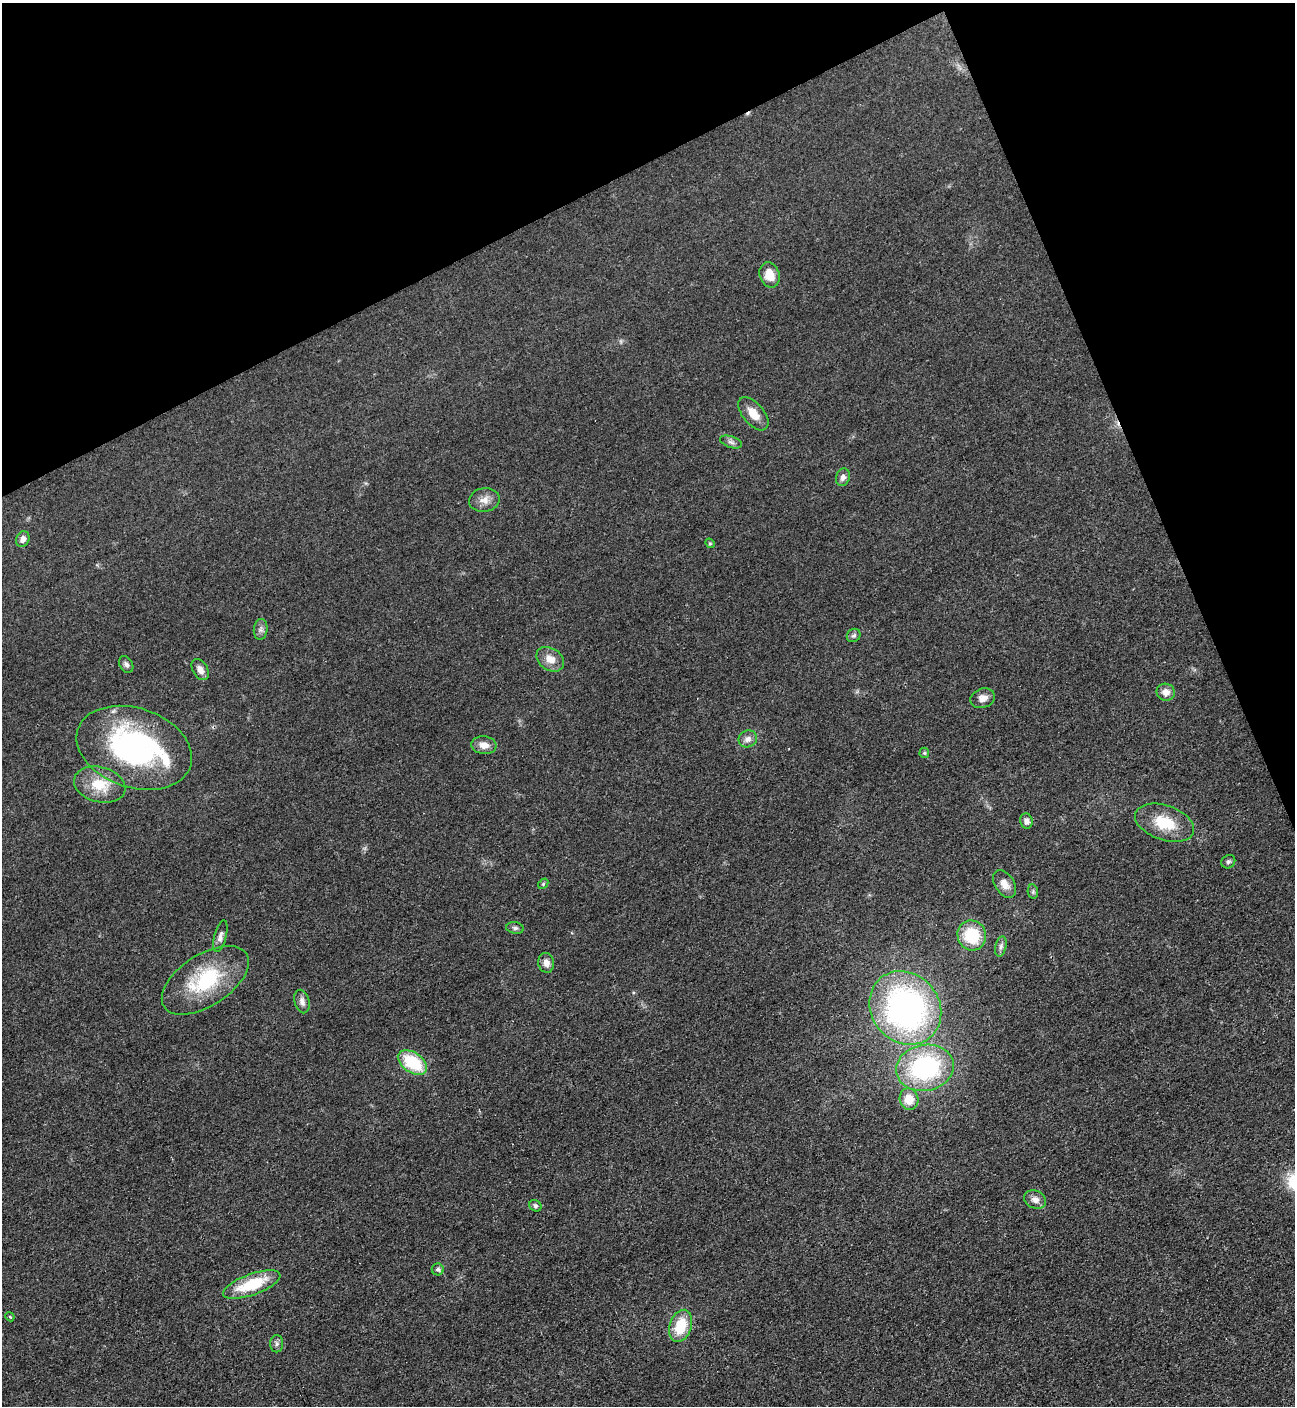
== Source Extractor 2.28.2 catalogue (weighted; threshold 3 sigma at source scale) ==
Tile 3 of 4 x 4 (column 3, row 1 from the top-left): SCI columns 2889-4181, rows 4225-5628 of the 5634 x 5651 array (HDU 1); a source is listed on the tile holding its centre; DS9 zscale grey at full resolution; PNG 1297 x 1408 px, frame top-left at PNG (2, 3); each listed source drawn as its Kron ellipse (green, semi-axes under 4 px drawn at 4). Shown black and unused: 21% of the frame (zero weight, under 3 of 4 exposures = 1% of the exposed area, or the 3 px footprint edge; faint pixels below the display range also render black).
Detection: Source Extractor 2.28.2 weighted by HDU 2 'WHT'; one run over the whole footprint, this tile lists its part. Background 0.0194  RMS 0.0041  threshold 0.0184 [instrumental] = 3 sigma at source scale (4.5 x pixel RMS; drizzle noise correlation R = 1.50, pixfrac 1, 0.05/0.05 arcsec/px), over >= 5 px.
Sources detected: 46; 1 inside a brighter object's white glare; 1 cosmic-ray / hot-pixel residue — neither listed nor drawn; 1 inside a brighter listed object's ellipse — not listed separately; the other 43 listed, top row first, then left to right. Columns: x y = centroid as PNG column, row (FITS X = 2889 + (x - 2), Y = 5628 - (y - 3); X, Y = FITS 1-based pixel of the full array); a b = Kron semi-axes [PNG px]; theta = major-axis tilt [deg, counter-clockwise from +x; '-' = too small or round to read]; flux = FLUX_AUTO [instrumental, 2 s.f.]
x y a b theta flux
770 275 13 10 -73 5.9
753 414 20 10 -50 5.5
731 442 11 5 -19 1.4
843 477 9 7 71 1.9
484 500 15 12 10 3.7
23 539 8 6 66 2.3
710 543 5 4 - 0.51
261 629 10 7 83 1.5
854 635 7 6 - 0.94
550 659 15 11 -34 4.7
126 664 9 6 -59 1.2
200 670 11 7 -59 2.7
1166 692 9 8 - 3.2
983 698 12 9 18 3
748 739 9 8 - 2.4
484 745 12 9 -6 3.3
134 748 59 39 -18 86
924 753 5 5 - 0.56
100 785 26 17 -15 12
1026 821 7 6 - 2.1
1165 823 31 17 -19 13
1228 862 7 6 - 0.95
543 884 6 4 48 0.56
1004 884 15 9 -57 4
1033 892 7 5 -80 0.77
515 928 9 5 -9 0.99
972 935 15 14 - 17
220 936 16 6 75 2.1
1001 946 10 5 77 1.3
546 963 10 8 -81 2.6
205 980 49 25 33 30
302 1001 12 7 -75 2.1
905 1008 39 34 -51 130
412 1062 16 10 -35 20
925 1068 29 23 11 54
909 1099 11 9 -78 6.4
1035 1199 11 9 -24 2.7
535 1206 6 5 - 0.91
438 1269 6 6 - 0.89
252 1285 30 10 20 17
10 1317 5 3 - 0.39
681 1326 17 11 71 13
277 1344 8 6 89 1.1